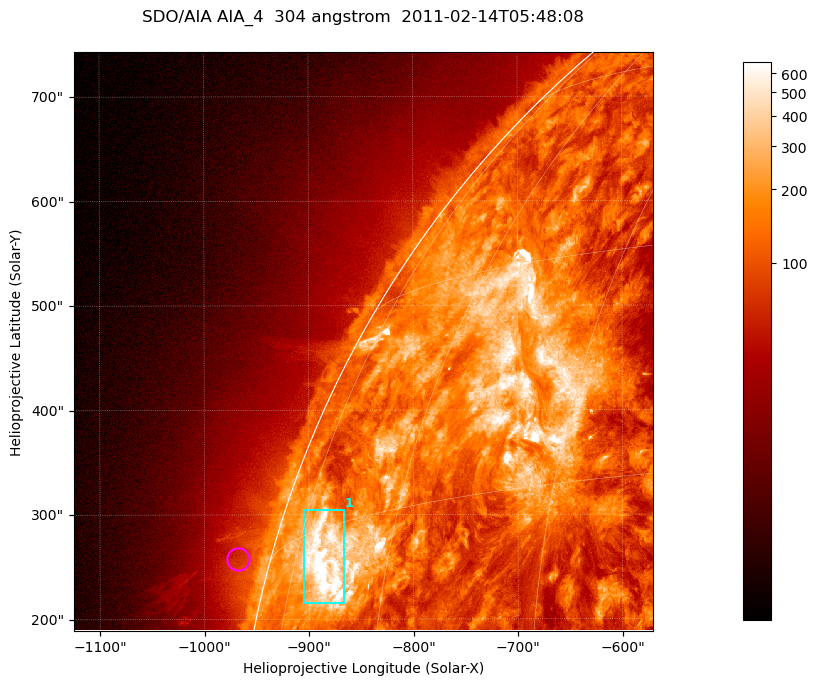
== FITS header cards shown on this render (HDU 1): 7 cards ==
TELESCOP= 'SDO/AIA '           / For AIA: SDO/AIA
INSTRUME= 'AIA_4   '           / For AIA: AIA_ATA1, AIA_ATA2, AIA_ATA3 or AIA_AT
WAVELNTH=                  304 / [angstrom] Wavelength
WAVEUNIT= 'angstrom'           / Wavelength unit: angstrom
DATE-OBS= '2011-02-14T05:48:08.135' / [ISO] Date when observation started; ISO 8
CTYPE1  = 'HPLN-TAN'           / CTYPE1; Typically HPLN
CTYPE2  = 'HPLT-TAN'           / CTYPE2; Typically HPLT

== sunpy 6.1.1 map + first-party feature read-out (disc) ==
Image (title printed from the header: SDO/AIA AIA_4  304 angstrom  2011-02-14T05:48:08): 923 x 923 px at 0.6 arcsec/px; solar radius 972 arcsec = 1619 px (partial field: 4.9% of the solar disc is inside the frame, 47% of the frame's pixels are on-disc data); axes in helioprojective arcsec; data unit not stated in the header (colour bar unlabelled)
Orientation: roll -0.132 deg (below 1 deg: not rotated)
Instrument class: DISC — disc imager (sunpy class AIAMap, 304 A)
Bright regions (active regions / flare kernels): reference = the on-disc median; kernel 7 px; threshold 5 sigma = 375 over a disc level ~131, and >= 1.15x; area >= 851 px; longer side >= 11 px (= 6.6 arcsec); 1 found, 1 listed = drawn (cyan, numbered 1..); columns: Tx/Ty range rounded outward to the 2 arcsec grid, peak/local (2 s.f.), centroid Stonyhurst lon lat
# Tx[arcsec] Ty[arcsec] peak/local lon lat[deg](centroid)
1 -906..-866 214..306 8.3 -69 +13
Off-limb structures (1.02-1.3 R_sun): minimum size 400 px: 2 found; the strongest spans PA ~75 deg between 1.02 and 1.06 R_sun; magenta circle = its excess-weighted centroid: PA ~75 deg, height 1.03 R_sun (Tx ~-968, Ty ~258 arcsec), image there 1.5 x the reference